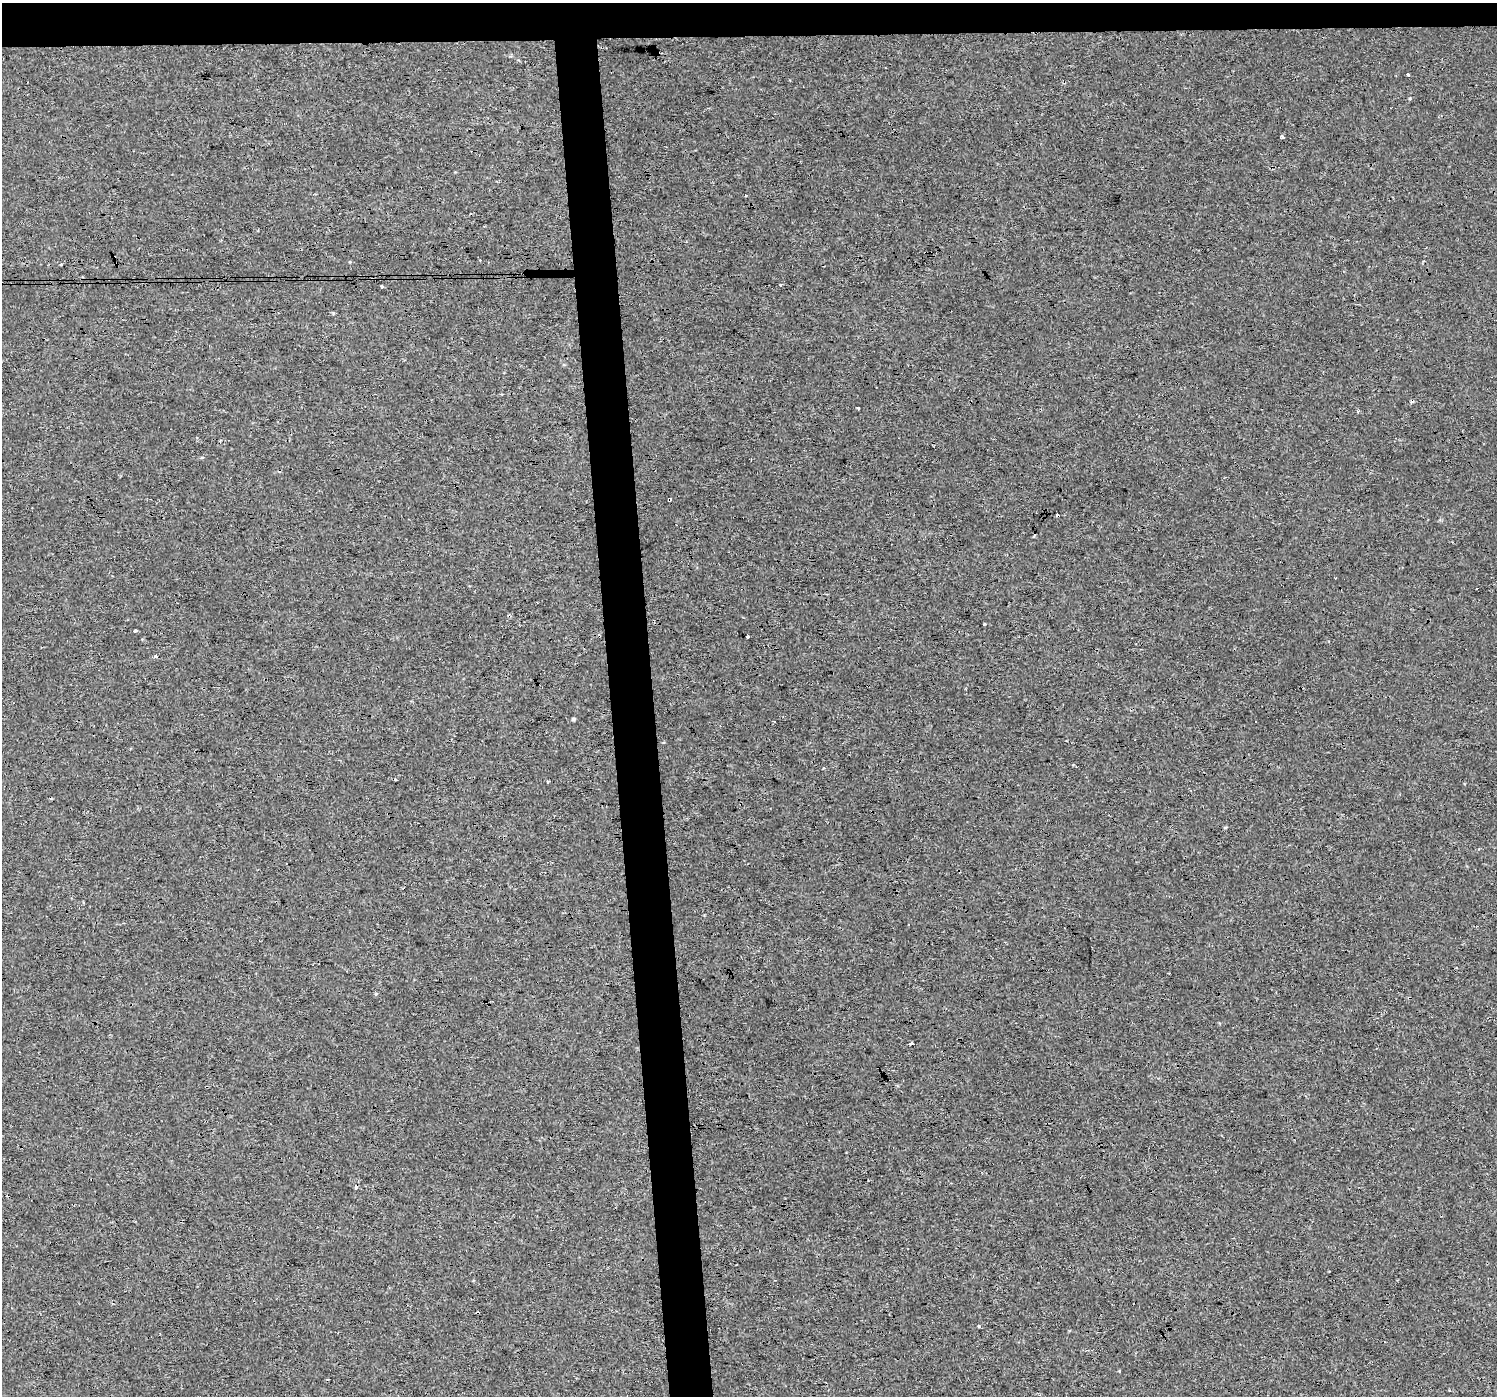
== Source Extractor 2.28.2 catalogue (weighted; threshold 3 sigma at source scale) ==
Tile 2 of 3 x 3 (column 2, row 1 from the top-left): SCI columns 1495-2989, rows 2792-4185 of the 4483 x 4230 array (HDU 1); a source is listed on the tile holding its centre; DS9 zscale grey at full resolution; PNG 1499 x 1398 px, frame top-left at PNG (2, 3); no overlay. Shown black and unused: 6% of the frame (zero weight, under 3 of 4 exposures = <1% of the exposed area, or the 3 px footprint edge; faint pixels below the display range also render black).
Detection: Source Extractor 2.28.2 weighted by HDU 2 'WHT'; one run over the whole footprint, this tile lists its part. Background 5.44e-04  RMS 0.0017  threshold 0.00785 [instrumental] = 3 sigma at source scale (4.5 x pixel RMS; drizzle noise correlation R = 1.50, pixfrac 1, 0.0396/0.0396 arcsec/px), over >= 5 px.
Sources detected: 26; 9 cosmic-ray / hot-pixel residue — not listed; the other 17 listed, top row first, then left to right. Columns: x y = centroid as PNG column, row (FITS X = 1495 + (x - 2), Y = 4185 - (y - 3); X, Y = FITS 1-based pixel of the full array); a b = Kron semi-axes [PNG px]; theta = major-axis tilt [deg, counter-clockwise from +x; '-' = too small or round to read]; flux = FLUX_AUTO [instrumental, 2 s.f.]
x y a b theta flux
1408 74 3 3 - 0.15
1282 137 4 4 - 0.28
746 195 3 3 - 0.19
60 264 3 2 - 0.3
781 285 3 3 - 0.18
382 286 3 3 - 0.92
857 408 4 2 - 0.15
670 499 3 3 - 1.2
984 624 3 2 - 0.15
135 630 3 3 - 0.45
747 636 3 3 - 0.79
156 656 3 3 - 0.89
573 719 4 4 - 0.29
774 721 2 2 - 0.17
547 781 3 3 - 0.33
911 1044 4 3 - 1
356 1187 4 3 - 0.89
Overlapping masked pixels (flux is a lower limit): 2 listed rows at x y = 670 499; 356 1187
Unlisted compact peaks at least as high as the median listed source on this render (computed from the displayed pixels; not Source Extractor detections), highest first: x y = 1410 98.